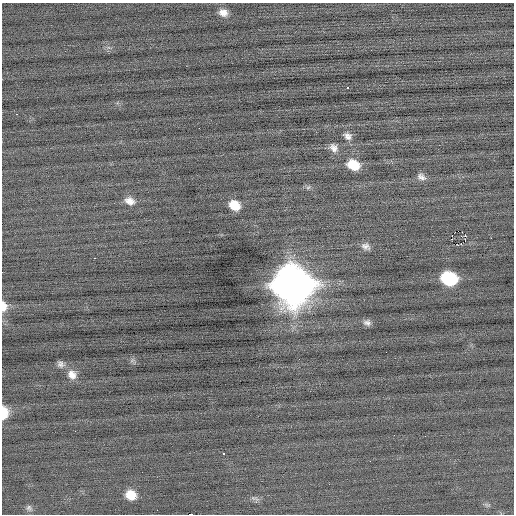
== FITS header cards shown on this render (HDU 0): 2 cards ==
NAXIS1  =                  512 / Axis length
NAXIS2  =                  512 / Axis length

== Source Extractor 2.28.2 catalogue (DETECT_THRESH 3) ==
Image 512 x 512 px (HDU 0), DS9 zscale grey, 1 PNG px = 1 image px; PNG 516 x 516 px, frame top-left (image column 1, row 512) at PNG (2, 3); no overlay
Background -0.0316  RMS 0.75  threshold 2.24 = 3 sigma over >= 5 px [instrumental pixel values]
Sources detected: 30; all 30 listed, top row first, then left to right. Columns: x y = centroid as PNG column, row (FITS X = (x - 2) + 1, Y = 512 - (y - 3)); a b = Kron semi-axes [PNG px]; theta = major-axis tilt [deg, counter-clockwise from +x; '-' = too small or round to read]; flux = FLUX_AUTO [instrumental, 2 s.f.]
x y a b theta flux
223 13 11 9 -21 390
348 88 3 2 - 100
348 136 11 9 -37 270
333 148 12 9 -49 320
353 165 13 10 -22 1100
421 177 11 8 -28 250
308 187 7 5 30 100
130 201 13 9 -20 420
234 205 11 9 -37 840
458 231 2 2 - 270
465 235 2 2 - 1600
491 238 2 2 - 94
451 240 3 2 - 200
465 240 5 3 - 46
460 244 5 3 - 2700
366 246 11 8 -28 260
95 258 2 2 - 550
449 279 12 10 -15 3600
293 285 17 15 -23 140000
4 306 12 7 -87 450
367 323 10 7 -17 210
60 364 9 8 - 190
72 374 13 11 -56 470
4 413 12 7 88 930
224 454 3 2 - 270
131 495 11 9 -23 830
255 498 14 5 -17 170
29 508 9 8 - 160
157 510 2 2 - 19
190 514 3 2 - 4400
At the frame edge (FLAGS 8, measured only in part): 3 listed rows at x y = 4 306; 4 413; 190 514